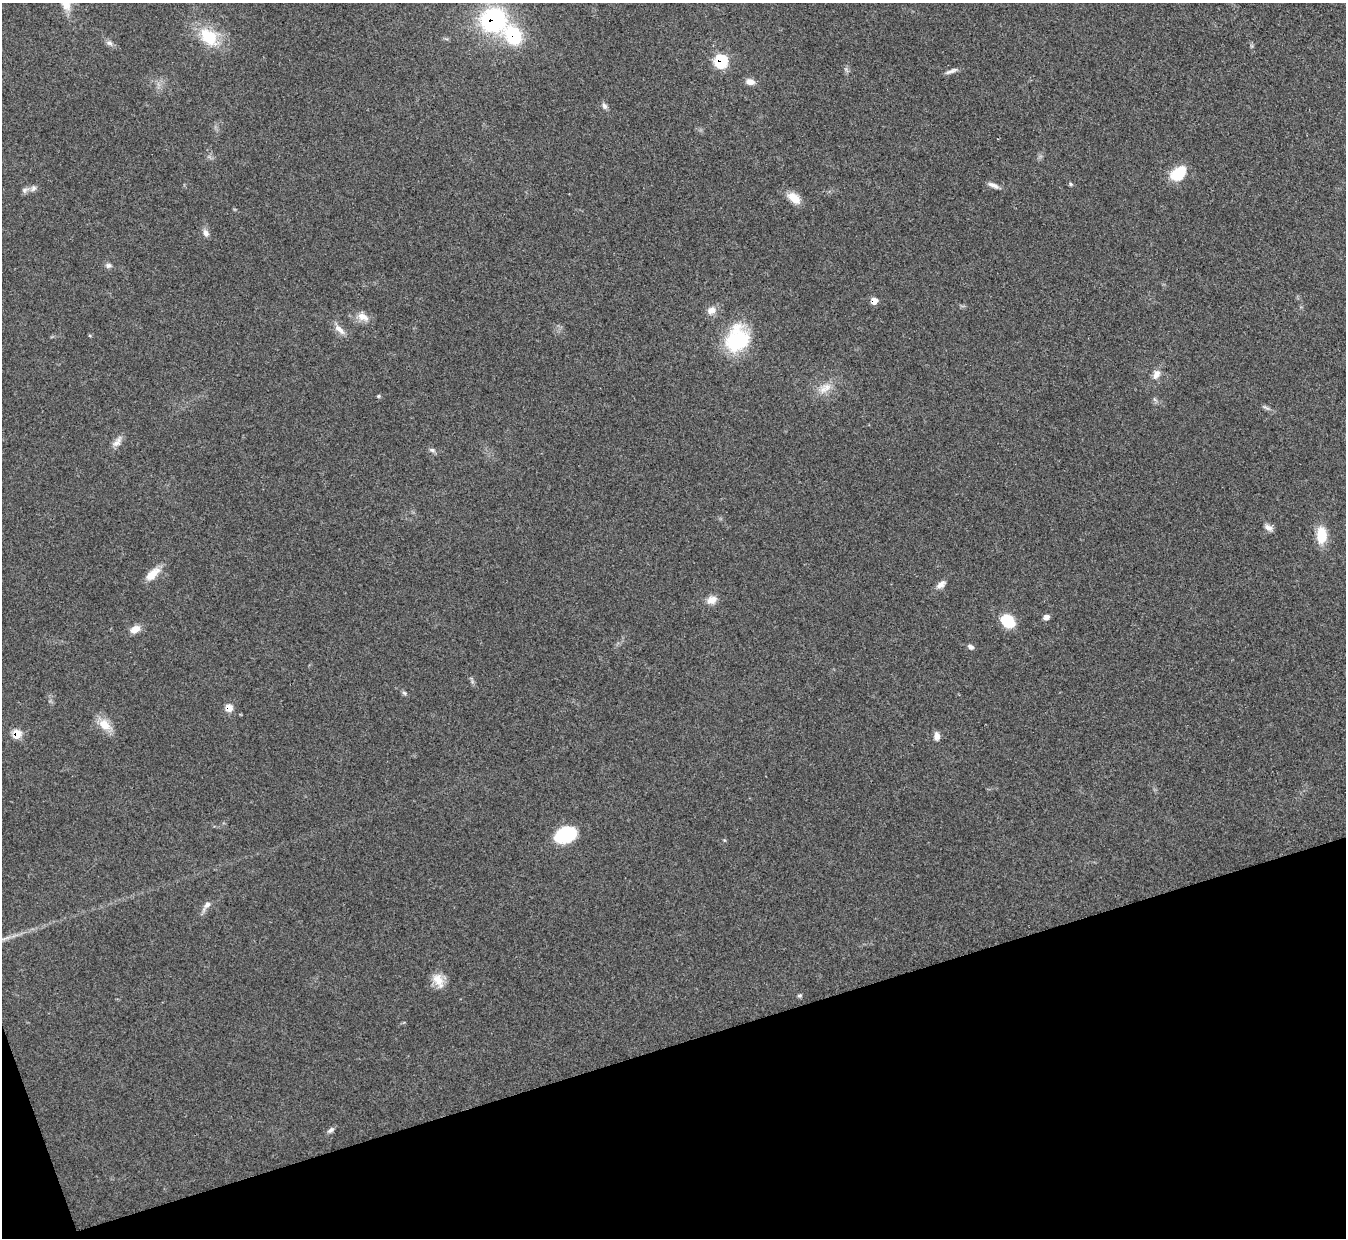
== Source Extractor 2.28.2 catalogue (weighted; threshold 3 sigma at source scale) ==
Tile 14 of 4 x 4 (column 2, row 4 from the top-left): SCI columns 1345-2688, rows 148-1383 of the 5378 x 5365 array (HDU 1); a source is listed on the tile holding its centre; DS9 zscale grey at full resolution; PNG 1348 x 1240 px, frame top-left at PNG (2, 3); no overlay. Shown black and unused: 16% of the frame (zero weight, under 3 of 4 exposures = <1% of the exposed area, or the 3 px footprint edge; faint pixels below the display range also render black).
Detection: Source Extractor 2.28.2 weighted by HDU 2 'WHT'; one run over the whole footprint, this tile lists its part. Background 0.15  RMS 0.0071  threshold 0.0321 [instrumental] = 3 sigma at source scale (4.5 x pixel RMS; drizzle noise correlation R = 1.50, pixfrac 1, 0.05/0.05 arcsec/px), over >= 5 px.
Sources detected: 47; all 47 listed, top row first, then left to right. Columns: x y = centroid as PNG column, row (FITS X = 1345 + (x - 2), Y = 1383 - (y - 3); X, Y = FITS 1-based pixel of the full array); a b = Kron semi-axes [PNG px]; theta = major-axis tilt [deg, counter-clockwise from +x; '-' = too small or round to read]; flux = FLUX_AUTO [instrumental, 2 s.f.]
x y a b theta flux
66 3 21 12 -78 10
493 20 23 22 - 91
513 36 18 13 -55 44
209 37 28 19 -46 26
109 43 10 6 -29 2.6
721 61 8 7 - 52
951 71 19 4 21 2.8
750 82 11 7 -9 4.4
604 106 8 7 - 2.1
1178 173 19 13 37 18
1071 184 5 5 - 0.91
993 185 15 5 -26 3.4
33 188 8 7 - 2.5
24 190 9 6 41 2.2
794 198 17 10 -38 8.7
206 233 10 7 -66 3.3
108 265 8 7 - 2.1
874 301 6 6 - 6
711 310 12 10 20 5.2
363 317 17 11 -25 6.9
339 329 19 7 -43 5.4
737 339 28 23 72 52
1156 374 14 9 63 5.1
825 388 21 10 36 8.5
378 396 5 4 - 1
117 442 18 8 53 4.6
432 450 9 5 -16 1.9
1268 527 11 7 -31 3.4
1321 535 19 12 -89 15
153 574 22 9 42 9.2
941 585 13 7 40 4
712 600 14 10 22 5.8
1046 617 7 6 - 2.8
1008 621 16 13 -39 18
135 629 12 8 27 6.3
971 647 8 6 -37 2.1
404 693 6 5 - 1.3
229 708 10 10 - 5.2
104 725 18 12 -39 11
17 734 8 7 - 12
937 736 11 7 -87 3.5
565 835 20 14 23 39
207 905 16 7 52 3.9
6 938 17 3 23 3.5
438 980 21 12 -61 9
799 995 8 4 0 1.1
331 1130 10 6 40 2.1
Overlapping masked pixels (flux is a lower limit): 6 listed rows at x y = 493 20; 513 36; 721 61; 874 301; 229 708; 17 734
Isophote crosses this tile's border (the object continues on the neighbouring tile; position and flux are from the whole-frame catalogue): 1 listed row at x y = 66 3